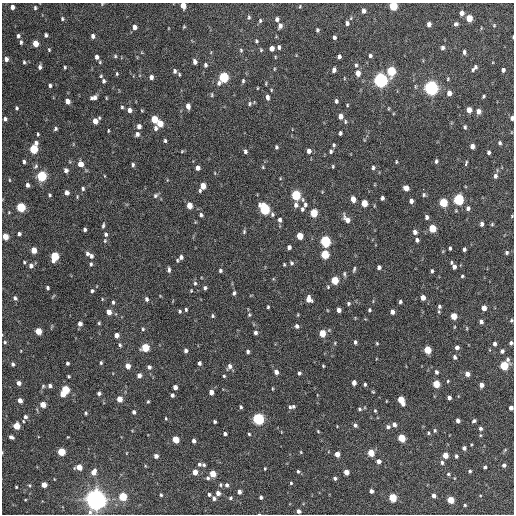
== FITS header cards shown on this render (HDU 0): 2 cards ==
NAXIS1  =                  512 / Axis length
NAXIS2  =                  512 / Axis length

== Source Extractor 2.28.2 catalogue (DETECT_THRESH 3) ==
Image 512 x 512 px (HDU 0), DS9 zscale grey, 1 PNG px = 1 image px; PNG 516 x 516 px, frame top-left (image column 1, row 512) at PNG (2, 3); no overlay
Background 1210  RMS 35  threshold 104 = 3 sigma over >= 5 px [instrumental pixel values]
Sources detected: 369; all 369 listed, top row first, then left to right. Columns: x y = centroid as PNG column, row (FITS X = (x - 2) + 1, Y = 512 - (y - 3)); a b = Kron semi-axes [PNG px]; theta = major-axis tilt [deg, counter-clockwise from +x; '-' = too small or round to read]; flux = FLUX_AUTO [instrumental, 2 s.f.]
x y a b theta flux
102 4 4 3 - 1.8e+03
183 5 5 4 - 2.4e+04
300 6 5 4 - 2.2e+03
393 6 5 5 - 7.9e+04
12 7 4 4 - 9.4e+03
35 8 5 4 - 3.4e+03
363 11 5 4 - 9.1e+03
462 13 5 4 - 1.2e+04
249 17 5 4 - 3.3e+03
469 18 5 4 - 4.6e+04
62 19 6 5 - 3.5e+03
277 19 5 4 - 6.9e+03
260 21 5 4 - 3.5e+03
347 23 6 5 - 6.5e+03
429 24 5 4 - 1.1e+04
456 24 5 5 - 5.5e+03
494 25 5 4 - 2.6e+03
280 26 7 5 70 8.0e+03
134 27 5 5 - 1.0e+04
184 27 4 3 - 2.4e+03
317 30 4 3 - 3.7e+03
46 35 4 3 - 5.8e+03
18 36 5 4 - 5.0e+03
93 36 4 4 - 7.7e+03
334 37 4 3 - 4.9e+03
513 37 4 2 - 1.6e+03
256 41 4 3 - 3.0e+03
21 42 5 3 - 4.3e+03
35 43 5 4 - 3.1e+04
279 47 5 3 - 5.2e+03
272 48 5 4 - 1.4e+04
443 48 5 4 - 6.0e+03
49 50 5 4 - 2.4e+03
241 50 6 5 - 3.3e+03
261 50 5 4 - 2.6e+03
464 52 5 3 - 5.7e+03
115 56 4 4 - 3.1e+03
370 56 4 4 - 4.7e+03
97 57 4 4 - 8.7e+03
339 57 4 3 - 6.7e+03
6 59 5 5 - 8.7e+03
24 62 4 3 - 3.2e+03
100 62 5 4 - 2.6e+03
195 62 5 4 - 9.8e+03
205 65 5 4 - 5.2e+03
356 65 5 4 - 3.8e+03
40 67 6 4 83 6.5e+03
65 67 3 3 - 3.0e+03
474 68 8 4 48 7.1e+03
274 69 5 3 - 1.9e+03
334 70 5 3 - 7.3e+03
503 70 4 4 - 7.2e+03
175 71 6 5 - 6.6e+03
391 71 6 5 - 1.2e+05
358 73 6 5 - 1.6e+04
117 74 4 3 - 2.7e+03
101 76 5 4 - 2.5e+03
151 77 5 4 - 9.0e+03
224 77 6 5 - 1.9e+05
344 78 5 3 - 1.8e+03
448 79 5 3 - 2.4e+03
380 80 6 5 - 7.7e+05
104 81 5 4 - 4.9e+03
243 81 5 3 - 3.6e+03
219 83 6 5 - 6.9e+03
266 83 5 3 - 2.1e+03
50 85 4 3 - 4.6e+03
257 88 3 2 - 1.8e+03
431 88 6 5 - 7.6e+05
271 90 5 3 - 2.3e+03
449 93 5 4 - 1.4e+04
212 95 6 4 -85 2.8e+03
483 96 4 3 - 3.1e+03
94 97 7 4 14 1.1e+04
267 97 6 4 -79 7.5e+03
67 101 5 4 - 1.6e+04
336 101 4 3 - 4.6e+03
249 104 5 5 - 3.9e+03
347 105 4 3 - 2.1e+03
188 106 5 4 - 1.1e+04
122 107 4 4 - 2.9e+03
17 108 4 3 - 3.5e+03
388 109 4 3 - 1.9e+03
129 110 5 5 - 1.0e+04
469 110 5 4 - 2.1e+04
142 111 5 3 - 1.9e+03
478 111 5 4 - 1.2e+04
340 116 5 4 - 1.6e+04
512 118 4 3 - 8.2e+03
5 119 4 4 - 6.2e+03
154 119 5 4 - 5.2e+04
95 121 5 4 - 2.1e+04
345 122 6 4 -90 2.9e+03
160 123 5 5 - 3.5e+04
139 126 5 4 - 1.0e+04
465 127 5 4 - 3.7e+03
155 128 6 5 - 7.1e+03
55 129 5 4 - 4.1e+03
108 131 4 2 - 2.2e+03
340 133 4 3 - 4.6e+03
38 134 4 3 - 2.8e+03
137 134 6 5 - 6.8e+03
165 141 5 3 - 3.6e+03
500 143 4 3 - 4.4e+03
334 145 5 4 - 3.9e+03
472 146 4 4 - 1.1e+04
276 147 4 3 - 3.8e+03
34 149 7 5 73 1.1e+05
182 151 4 4 - 2.5e+03
245 151 4 3 - 5.0e+03
309 151 6 5 - 1.0e+04
331 151 5 3 - 4.4e+03
488 152 4 3 - 4.9e+03
436 161 4 3 - 4.2e+03
24 162 4 3 - 5.0e+03
396 162 4 3 - 2.3e+03
80 164 6 6 - 1.8e+04
466 164 4 3 - 1.1e+04
133 165 5 3 - 4.4e+03
36 166 7 5 60 4.5e+03
333 166 3 2 - 2.4e+03
263 167 4 4 - 2.2e+03
198 168 5 4 - 1.1e+04
373 168 5 4 - 4.2e+03
66 170 5 4 - 7.7e+03
215 173 5 3 - 1.7e+03
42 176 5 5 - 1.7e+05
495 176 6 5 - 6.4e+03
9 180 4 3 - 1.8e+03
27 185 5 4 - 7.3e+03
203 186 5 4 - 2.8e+04
406 188 5 4 - 1.8e+04
83 189 5 4 - 4.2e+03
423 189 2 2 - 2.3e+03
200 191 4 4 - 3.2e+03
67 193 5 4 - 1.1e+04
50 195 4 3 - 3.4e+03
296 195 6 5 - 1.6e+05
424 195 5 4 - 3.5e+03
155 196 7 5 46 5.1e+03
77 197 5 3 - 2.2e+03
382 198 4 3 - 5.9e+03
353 199 5 4 - 2.0e+04
458 199 6 5 - 2.4e+05
411 201 4 4 - 7.7e+03
364 203 5 4 - 3.8e+04
443 203 5 5 - 9.7e+04
189 205 5 4 - 3.2e+04
296 205 7 5 -90 8.4e+03
305 205 7 5 82 6.1e+03
21 207 5 5 - 1.4e+05
468 208 6 5 - 7.3e+03
264 209 7 5 -65 2.3e+05
302 209 5 4 - 4.7e+03
314 213 5 5 - 6.4e+04
272 214 6 5 - 4.5e+03
201 215 5 4 - 4.7e+03
512 216 4 3 - 1.8e+03
426 217 5 4 - 5.7e+03
347 219 10 5 -52 1.6e+04
280 220 6 4 -86 7.3e+03
482 224 5 4 - 6.5e+03
492 224 4 4 - 2.5e+03
103 225 7 4 80 4.0e+03
432 228 5 5 - 6.7e+04
85 229 4 3 - 4.7e+03
244 232 6 4 66 3.3e+03
415 232 5 4 - 9.1e+03
19 234 4 3 - 4.9e+03
106 234 6 4 -76 5.2e+03
300 236 5 4 - 4.1e+04
5 237 5 4 - 3.1e+04
417 240 4 4 - 6.3e+03
105 241 6 4 71 3.2e+03
325 241 6 5 - 2.4e+05
289 247 4 4 - 8.0e+03
450 248 4 3 - 3.5e+03
464 249 4 3 - 5.2e+03
34 250 5 4 - 2.9e+04
507 253 5 4 - 4.3e+03
87 254 5 4 - 5.9e+03
325 254 5 5 - 9.9e+04
54 256 6 5 - 1.0e+05
91 256 6 5 - 6.3e+03
181 257 5 4 - 6.8e+03
177 260 4 3 - 2.6e+03
24 262 4 4 - 2.6e+03
291 263 7 5 -63 4.3e+03
91 264 5 4 - 3.6e+03
284 264 4 3 - 2.4e+03
31 266 6 5 - 9.4e+03
379 267 4 4 - 7.5e+03
454 267 5 4 - 1.1e+04
354 269 6 3 71 3.7e+03
169 270 6 4 -89 5.9e+03
220 271 4 4 - 4.5e+03
432 271 5 3 - 3.8e+03
344 274 6 4 -80 3.9e+03
462 276 3 3 - 3.1e+03
335 280 5 4 - 7.2e+04
195 283 6 5 - 4.0e+03
328 287 4 4 - 2.4e+03
48 288 4 3 - 3.9e+03
205 288 4 4 - 4.8e+03
92 291 4 4 - 4.1e+03
191 291 4 3 - 2.1e+03
234 293 4 3 - 4.9e+03
423 297 4 4 - 1.8e+04
15 298 5 4 - 5.8e+03
147 299 5 4 - 5.8e+03
309 299 6 5 - 2.0e+04
113 302 5 4 - 3.9e+03
400 302 4 3 - 4.2e+03
348 303 5 4 - 3.8e+03
439 306 6 5 - 5.8e+03
268 307 3 3 - 2.8e+03
484 308 4 4 - 2.0e+04
186 310 4 3 - 3.6e+03
339 310 4 4 - 1.2e+04
369 310 4 3 - 3.3e+03
179 311 4 4 - 3.5e+03
109 312 5 4 - 1.8e+04
392 312 5 4 - 9.6e+03
249 315 5 4 - 3.0e+03
298 315 5 3 - 2.2e+03
212 316 5 4 - 3.6e+03
454 316 5 4 - 3.6e+04
511 320 4 3 - 2.7e+03
481 322 4 4 - 7.9e+03
99 323 4 4 - 2.8e+03
80 324 5 4 - 1.0e+04
297 326 5 5 - 6.9e+03
143 329 5 5 - 3.3e+03
38 331 5 4 - 4.2e+04
255 333 5 4 - 6.2e+03
322 333 5 4 - 4.7e+04
116 335 4 4 - 1.4e+04
5 342 5 4 - 2.9e+03
355 342 5 3 - 4.8e+03
335 343 5 3 - 2.3e+03
377 343 3 3 - 2.3e+03
511 343 4 3 - 4.8e+03
495 344 4 3 - 7.1e+03
120 345 6 4 -74 3.8e+03
145 347 5 5 - 7.9e+04
457 347 5 4 - 1.0e+04
427 350 5 4 - 6.0e+04
186 351 4 3 - 6.4e+03
502 351 4 4 - 6.1e+03
248 352 5 4 - 4.9e+03
455 357 5 4 - 5.8e+03
67 363 4 3 - 4.5e+03
101 363 4 3 - 3.0e+03
199 363 4 3 - 5.9e+03
13 364 4 3 - 5.3e+03
504 365 7 5 58 1.0e+05
128 366 5 4 - 1.7e+04
229 366 7 5 66 8.9e+03
323 366 4 3 - 2.1e+03
149 367 5 5 - 6.9e+03
276 372 5 4 - 1.1e+04
436 372 5 4 - 5.7e+03
299 373 4 3 - 4.3e+03
467 374 5 4 - 1.3e+04
139 375 4 4 - 1.0e+04
69 376 3 3 - 2.7e+03
224 376 3 3 - 2.5e+03
448 381 4 4 - 2.3e+03
354 382 4 4 - 1.3e+04
19 383 4 4 - 9.9e+03
365 384 3 3 - 3.7e+03
436 384 5 4 - 5.2e+04
481 385 4 4 - 1.4e+04
43 386 5 5 - 3.0e+03
50 386 4 4 - 6.8e+03
175 387 4 4 - 1.2e+04
65 389 5 5 - 8.1e+04
211 392 4 4 - 1.5e+04
373 392 4 3 - 2.2e+03
99 393 4 4 - 5.2e+03
62 394 4 4 - 2.5e+04
172 395 4 4 - 5.6e+03
449 398 4 4 - 8.4e+03
119 399 5 4 - 2.4e+04
20 400 4 4 - 1.3e+04
401 400 7 4 -64 4.8e+04
386 401 4 2 - 1.3e+03
148 402 4 3 - 2.8e+03
43 404 4 4 - 2.7e+04
293 406 5 4 - 3.6e+03
241 407 4 3 - 3.7e+03
290 407 5 4 - 4.0e+03
511 408 4 4 - 1.1e+04
359 409 5 4 - 3.4e+03
375 411 4 3 - 2.6e+03
134 412 5 4 - 6.1e+03
86 413 4 4 - 3.1e+03
25 417 6 6 - 7.6e+03
166 418 5 3 - 2.3e+03
258 419 5 5 - 3.4e+05
458 420 4 4 - 8.1e+03
474 421 5 4 - 4.2e+03
215 422 3 3 - 4.0e+03
394 424 5 4 - 9.8e+03
355 425 5 4 - 6.1e+03
16 426 5 4 - 4.4e+04
388 427 5 5 - 5.1e+03
480 428 5 4 - 5.6e+03
435 430 5 4 - 3.5e+03
318 431 4 3 - 2.2e+03
428 433 4 3 - 2.9e+03
225 434 4 3 - 6.0e+03
249 434 3 3 - 2.6e+03
11 437 5 4 - 6.9e+03
401 438 5 4 - 7.0e+04
175 439 5 4 - 5.1e+04
194 441 4 4 - 7.6e+03
464 448 4 4 - 6.9e+03
505 450 7 4 46 2.8e+03
2 452 4 2 - 1.7e+03
61 452 5 5 - 8.0e+04
301 452 4 4 - 2.1e+03
126 453 4 2 - 1.4e+03
371 453 5 4 - 4.5e+04
337 454 4 4 - 1.8e+04
445 455 4 4 - 2.7e+04
156 456 4 4 - 1.1e+04
456 456 4 3 - 4.4e+03
378 461 4 4 - 1.1e+04
442 462 5 4 - 5.7e+03
199 464 5 4 - 5.0e+03
204 465 4 4 - 3.7e+03
504 465 4 4 - 8.0e+03
79 467 5 4 - 2.8e+04
485 467 4 3 - 4.3e+03
265 468 3 2 - 2.1e+03
298 471 4 3 - 3.5e+03
470 471 4 3 - 3.6e+03
93 472 7 5 66 1.9e+04
195 472 4 4 - 2.1e+04
346 472 4 4 - 2.1e+04
213 474 5 4 - 3.9e+04
448 474 4 4 - 3.1e+03
208 478 5 4 - 4.7e+03
335 478 4 3 - 5.4e+03
54 479 3 2 - 1.4e+03
291 483 3 3 - 2.6e+03
29 485 5 4 - 2.5e+03
44 485 4 4 - 2.2e+04
220 485 5 5 - 3.5e+03
227 485 5 4 - 6.0e+03
16 487 3 2 - 2.2e+03
371 491 4 4 - 8.4e+03
239 492 4 4 - 9.4e+03
218 493 4 4 - 1.2e+04
209 494 4 3 - 4.4e+03
161 495 4 3 - 3.1e+03
434 495 4 4 - 1.1e+04
123 496 5 5 - 8.5e+04
261 497 4 3 - 5.4e+03
214 498 5 4 - 6.6e+03
230 498 4 3 - 3.7e+03
392 498 5 4 - 9.1e+04
95 499 8 8 - 1.5e+06
25 500 4 2 - 1.8e+03
450 500 5 4 - 4.8e+04
465 505 3 3 - 2.8e+03
298 511 4 4 - 8.2e+03
259 514 3 2 - 1.5e+03
At the frame edge (FLAGS 8, measured only in part): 12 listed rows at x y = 102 4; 183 5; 393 6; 513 37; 512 118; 512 216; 511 320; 511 343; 511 408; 2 452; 95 499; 259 514